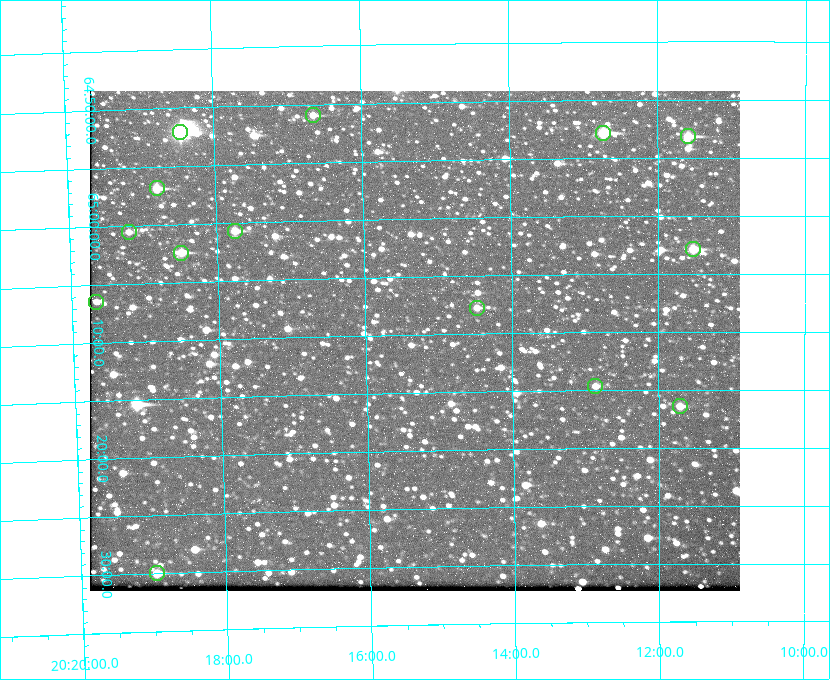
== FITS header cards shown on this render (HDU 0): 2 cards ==
NAXIS1  =                  650 / Width of table row in bytes
NAXIS2  =                  500 / Number of rows in table

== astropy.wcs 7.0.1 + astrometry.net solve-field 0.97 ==
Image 650 x 500 px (HDU 0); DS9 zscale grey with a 90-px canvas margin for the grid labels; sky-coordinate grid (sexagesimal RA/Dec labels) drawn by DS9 from the SOLVED WCS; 14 Tycho-2 reference stars matched to detected sources circled (green)
Header WCS: none
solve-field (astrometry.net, Tycho-2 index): SOLVED blind (the file carries no WCS)
Solved WCS: RA---TAN-SIP/DEC--TAN-SIP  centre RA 20:15:20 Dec +65:10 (303.83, +65.17 deg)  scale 5.17 arcsec/px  FOV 56.0' x 43.1'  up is -179 deg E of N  parity flipped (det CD > 0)
(file carries no celestial WCS; the grid is the blind solution)
Tycho-2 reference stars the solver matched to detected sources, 14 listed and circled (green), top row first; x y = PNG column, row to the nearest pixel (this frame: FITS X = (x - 90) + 1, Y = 500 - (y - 91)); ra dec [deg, ICRS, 3 dp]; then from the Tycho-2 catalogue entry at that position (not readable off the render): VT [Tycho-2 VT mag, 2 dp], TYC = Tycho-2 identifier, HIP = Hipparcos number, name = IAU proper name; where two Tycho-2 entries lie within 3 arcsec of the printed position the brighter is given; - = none
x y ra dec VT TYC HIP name
313 115 304.164 +64.849 10.65 4240-315-1 - -
180 132 304.612 +64.868 7.89 4241-1703-1 100101 -
603 133 303.184 +64.880 9.02 4240-488-1 - -
688 136 302.897 +64.886 9.40 4240-717-1 - -
157 188 304.698 +64.948 10.27 4241-1684-1 - -
235 231 304.437 +65.012 10.41 4241-1775-1 - -
129 232 304.798 +65.009 11.15 4241-1628-1 - -
693 249 302.882 +65.048 10.25 4240-98-1 - -
181 253 304.620 +65.041 10.25 4241-1573-1 - -
96 302 304.916 +65.107 11.17 4241-1518-1 - -
477 308 303.620 +65.129 11.18 4240-34-1 - -
595 386 303.217 +65.244 11.17 4240-236-1 - -
680 406 302.928 +65.273 10.74 4240-760-1 - -
157 573 304.739 +65.499 10.16 4241-1715-1 - -